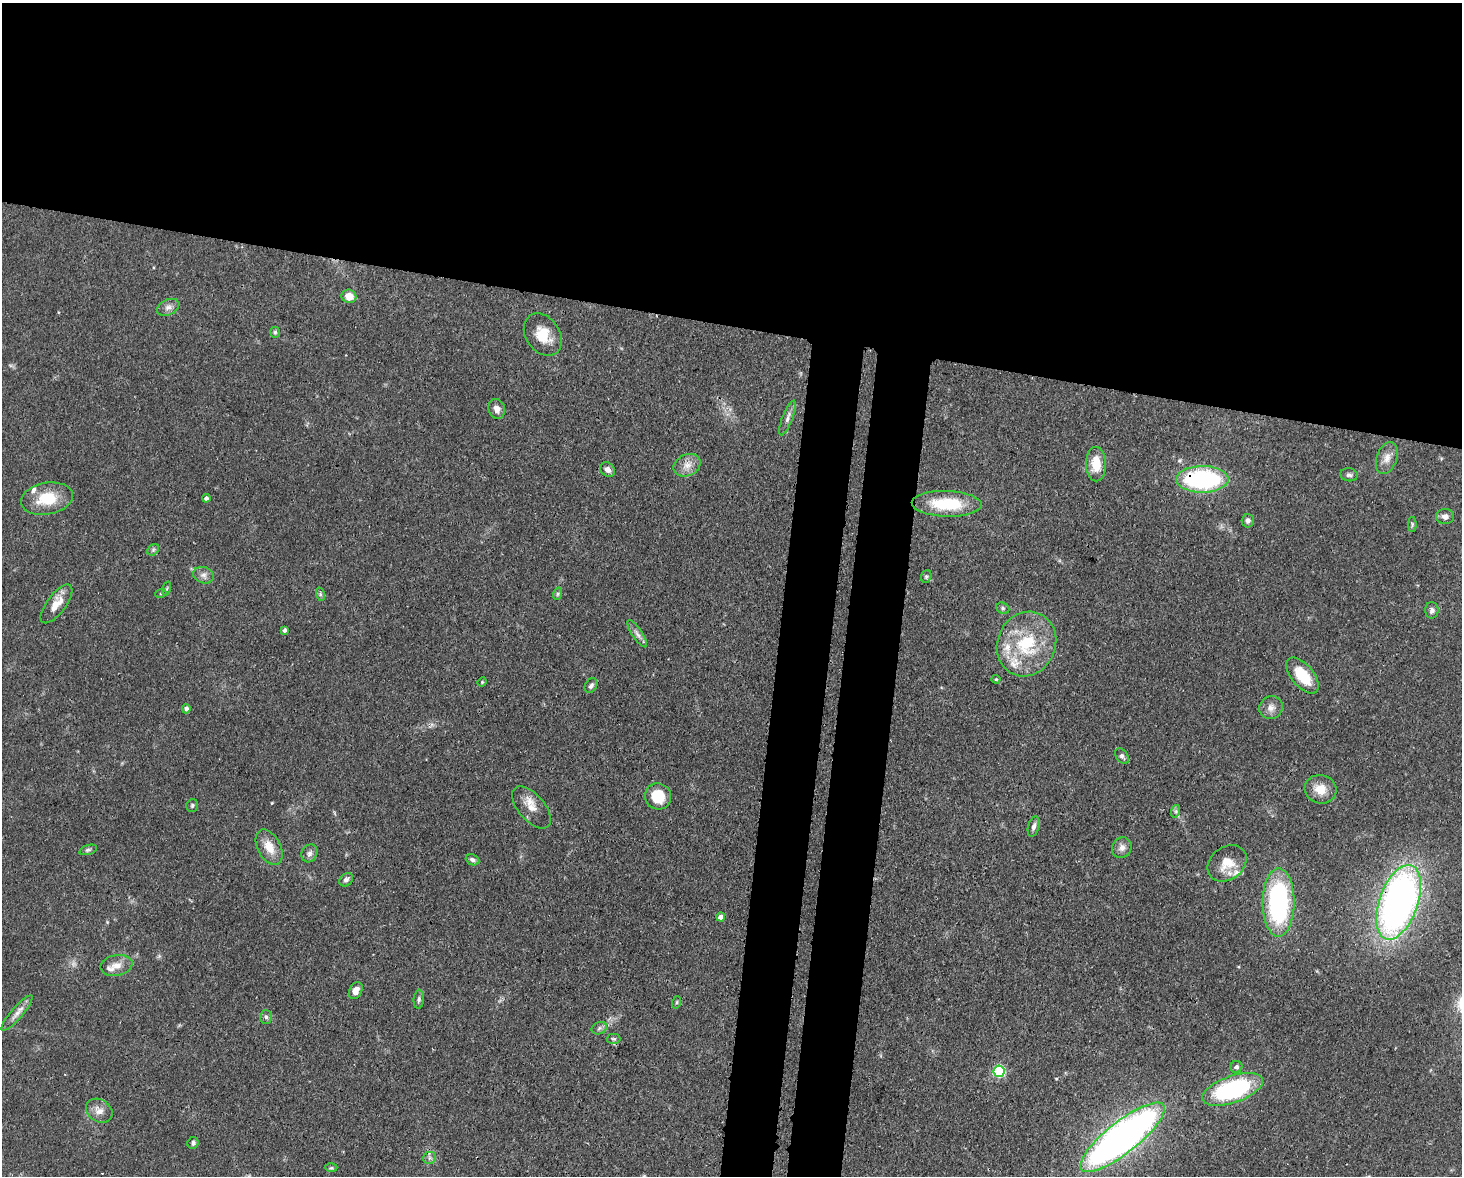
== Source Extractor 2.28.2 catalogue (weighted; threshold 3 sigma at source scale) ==
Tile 2 of 3 x 4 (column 2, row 1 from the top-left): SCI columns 1761-3220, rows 3595-4768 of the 4864 x 4844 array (HDU 1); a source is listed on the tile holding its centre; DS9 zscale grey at full resolution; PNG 1464 x 1178 px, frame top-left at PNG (2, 3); each listed source drawn as its Kron ellipse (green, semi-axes under 4 px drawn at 4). Shown black and unused: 33% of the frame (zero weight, under 3 of 4 exposures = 9% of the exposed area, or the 3 px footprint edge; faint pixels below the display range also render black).
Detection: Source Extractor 2.28.2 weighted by HDU 2 'WHT'; one run over the whole footprint, this tile lists its part. Background 0.12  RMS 0.005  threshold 0.0225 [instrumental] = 3 sigma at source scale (4.5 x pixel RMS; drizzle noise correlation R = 1.50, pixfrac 1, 0.05/0.05 arcsec/px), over >= 5 px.
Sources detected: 77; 1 too faint to see at this stretch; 1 cosmic-ray / hot-pixel residue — neither listed nor drawn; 5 inside a brighter listed object's ellipse — not listed separately; the other 70 listed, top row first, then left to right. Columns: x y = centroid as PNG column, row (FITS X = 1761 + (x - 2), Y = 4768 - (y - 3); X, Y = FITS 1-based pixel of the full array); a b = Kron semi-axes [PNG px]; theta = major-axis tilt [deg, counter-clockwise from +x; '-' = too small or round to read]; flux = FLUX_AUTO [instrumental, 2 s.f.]
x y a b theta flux
349 296 7 6 - 7
168 307 12 7 25 2.6
275 332 5 4 - 0.76
543 335 23 17 -55 11
497 409 10 8 -71 3.3
787 418 18 5 69 2.7
1387 458 16 10 70 4.6
1096 464 17 10 -89 10
687 465 14 10 24 4.9
608 470 8 6 -40 2.5
1349 475 9 6 -8 1.4
1202 479 26 13 0 75
206 498 4 4 - 1.8
47 499 26 16 10 16
947 504 35 13 -2 25
1445 516 9 7 -4 2.4
1248 520 7 6 - 1.7
1412 525 7 4 90 0.83
153 550 6 5 - 0.98
203 575 10 8 -20 2.5
926 576 6 5 - 0.82
166 589 7 3 71 0.6
161 593 5 3 - 0.52
320 594 7 4 -73 0.88
557 594 6 4 71 0.73
56 604 23 9 53 7.4
1003 608 7 5 -23 0.96
1432 610 8 6 -90 1.8
284 630 4 3 - 1.3
637 634 16 5 -56 2.3
1026 644 33 29 65 35
1303 675 21 11 -49 15
996 679 4 4 - 0.5
482 682 5 4 - 0.55
591 686 8 5 56 1.6
1271 708 12 11 - 3.4
186 709 5 4 - 1.9
1122 756 9 5 -53 1.5
1320 789 16 14 -14 7.5
658 796 13 13 - 13
192 805 6 5 - 0.89
532 807 25 13 -49 6.9
1176 811 6 4 72 0.92
1034 826 10 5 73 2.1
269 847 19 11 -62 8
1122 848 11 9 54 3
88 850 9 4 18 0.97
309 853 9 7 62 2.1
472 860 7 5 -24 1.4
1227 863 21 16 37 10
346 880 7 6 - 1.4
1278 902 34 16 90 80
1398 902 39 19 70 270
721 917 4 4 - 3.1
116 965 16 10 10 4.8
356 991 9 6 62 4.1
419 999 9 5 84 1.2
677 1002 6 4 71 0.74
17 1013 23 6 49 3.7
266 1017 7 6 - 1.3
599 1028 8 6 24 1.5
614 1039 7 5 -1 0.94
1236 1067 6 5 - 1.5
999 1071 5 5 - 56
1233 1089 32 13 19 66
99 1111 14 11 -34 4.2
1122 1137 52 15 38 290
193 1143 6 5 - 1.2
430 1158 6 6 - 1.5
331 1168 6 4 1 0.79
Overlapping masked pixels (flux is a lower limit): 2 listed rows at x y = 1202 479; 1398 902
Isophote crosses this tile's border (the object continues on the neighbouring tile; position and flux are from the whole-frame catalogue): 1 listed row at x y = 1122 1137